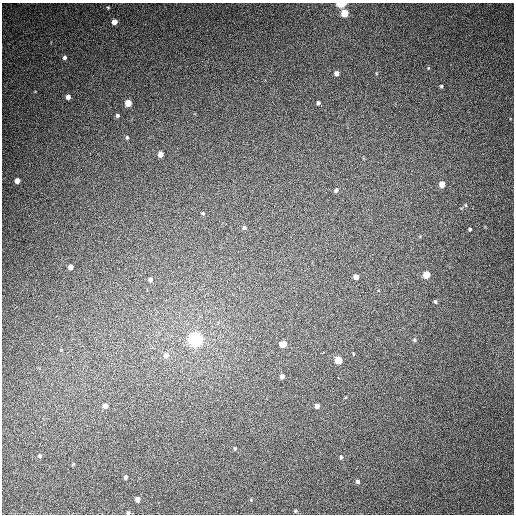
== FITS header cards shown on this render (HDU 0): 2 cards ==
NAXIS1  =                  512
NAXIS2  =                  512

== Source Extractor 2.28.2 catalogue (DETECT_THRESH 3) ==
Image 512 x 512 px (HDU 0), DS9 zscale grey, 1 PNG px = 1 image px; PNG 516 x 516 px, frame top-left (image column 1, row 512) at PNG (2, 3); no overlay
Background 429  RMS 11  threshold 34.1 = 3 sigma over >= 5 px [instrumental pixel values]
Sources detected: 45; all 45 listed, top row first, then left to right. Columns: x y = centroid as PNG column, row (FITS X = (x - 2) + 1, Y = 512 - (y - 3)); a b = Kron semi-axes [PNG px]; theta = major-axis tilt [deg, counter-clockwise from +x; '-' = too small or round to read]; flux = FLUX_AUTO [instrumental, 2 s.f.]
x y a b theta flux
341 4 5 3 - 34000
108 8 3 3 - 660
345 13 5 5 - 18000
114 22 5 4 - 5300
65 57 5 4 - 1600
336 73 4 4 - 3300
441 86 3 3 - 1000
68 97 5 4 - 3400
128 103 5 5 - 9900
318 103 4 3 - 1400
117 115 4 4 - 1400
127 137 5 4 - 1100
160 154 5 4 - 5200
17 181 4 4 - 4600
442 184 5 5 - 7000
336 190 6 5 - 1800
466 205 5 3 - 800
203 213 5 4 - 820
244 228 5 5 - 1400
470 229 3 3 - 1100
70 267 4 4 - 3400
426 275 5 5 - 15000
356 277 4 4 - 4500
150 279 4 4 - 2400
435 302 4 4 - 990
196 339 6 6 - 270000
414 340 5 4 - 930
283 344 6 5 - 8200
322 353 3 3 - 4200
166 355 7 7 - 3700
338 360 5 5 - 16000
282 376 5 5 - 2400
338 378 4 3 - 3200
105 406 5 5 - 3800
317 406 4 4 - 3900
170 420 2 2 - 3500
235 448 4 4 - 740
39 456 6 5 - 1400
341 457 5 4 - 1000
73 464 5 4 - 690
126 477 4 3 - 1900
357 481 4 4 - 1700
138 499 4 4 - 4600
295 511 4 3 - 700
128 513 4 4 - 1600
At the frame edge (FLAGS 8, measured only in part): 2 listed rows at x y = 341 4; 128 513